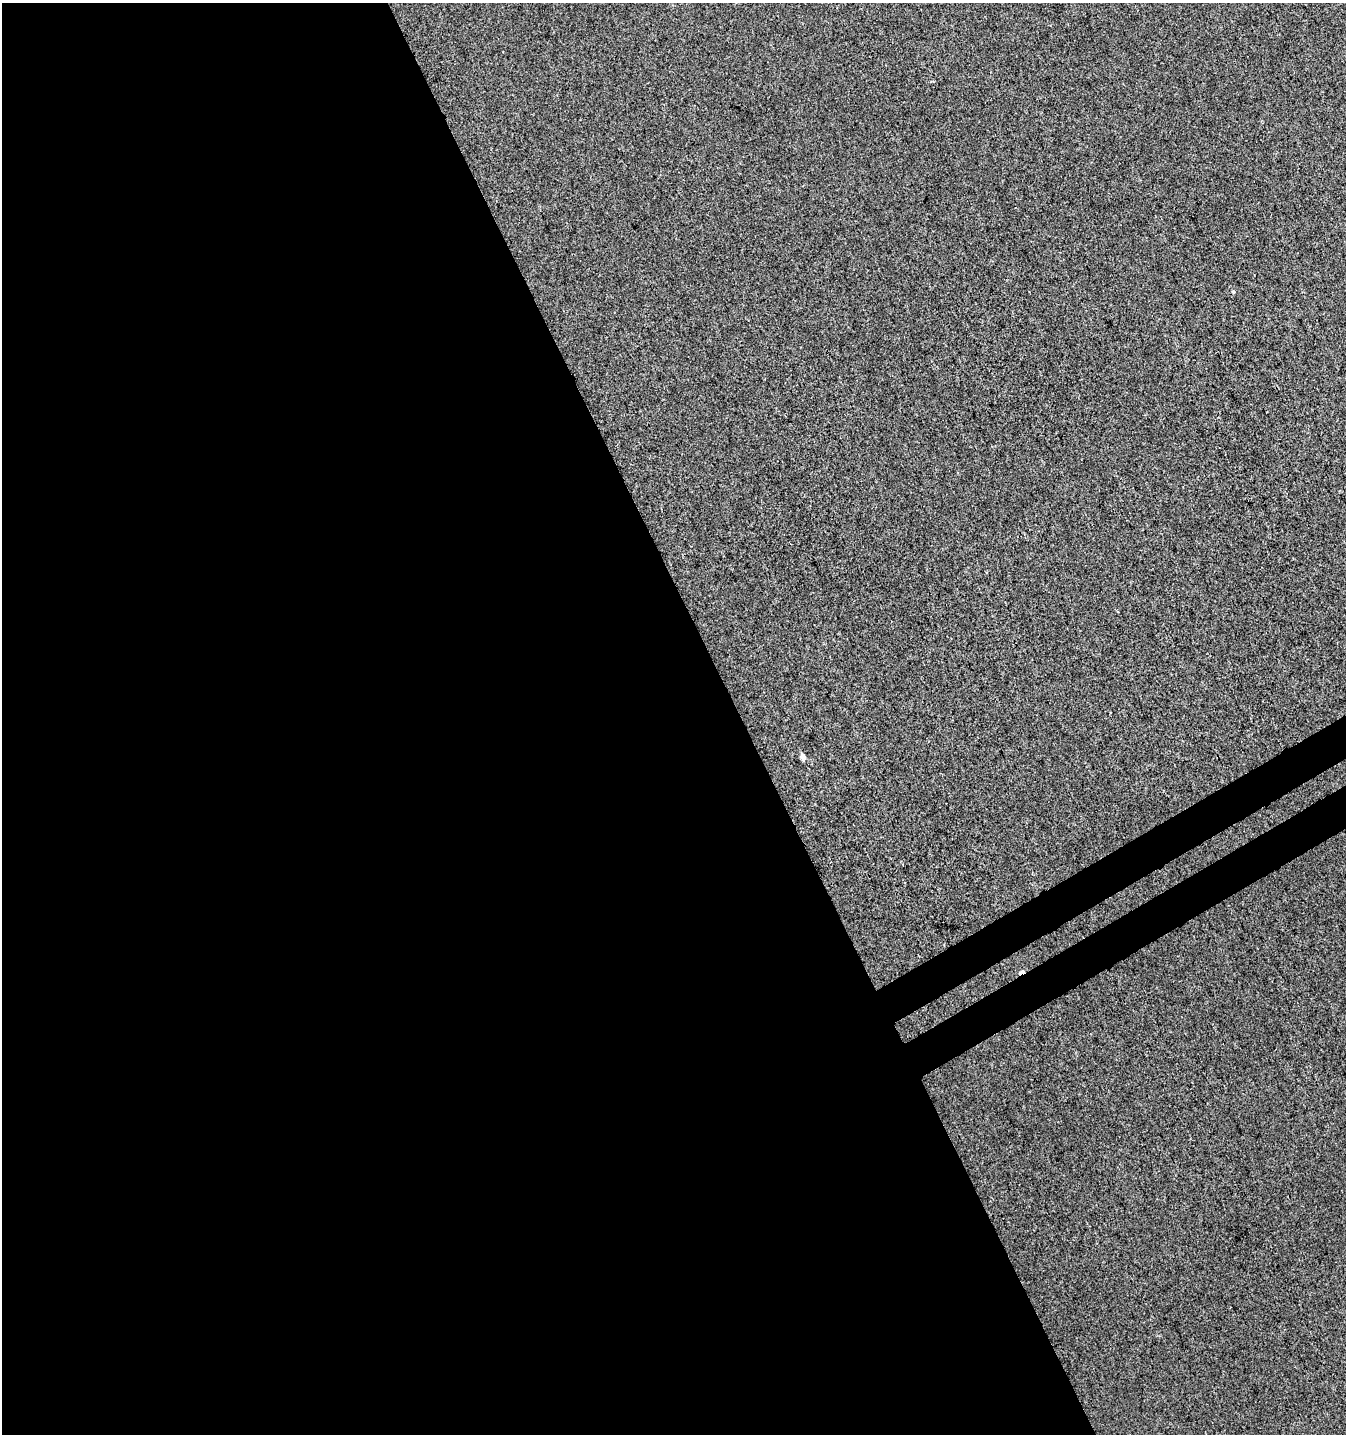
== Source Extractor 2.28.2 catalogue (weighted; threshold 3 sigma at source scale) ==
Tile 9 of 4 x 4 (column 1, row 3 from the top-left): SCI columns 191-1534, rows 1485-2916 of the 5696 x 5835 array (HDU 1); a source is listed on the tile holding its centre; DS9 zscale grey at full resolution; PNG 1348 x 1436 px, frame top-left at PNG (2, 3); no overlay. Shown black and unused: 57% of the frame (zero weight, under 3 of 4 exposures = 5% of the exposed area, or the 3 px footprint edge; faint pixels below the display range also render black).
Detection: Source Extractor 2.28.2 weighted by HDU 2 'WHT'; one run over the whole footprint, this tile lists its part. Background -4.85e-06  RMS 0.0049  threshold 0.0221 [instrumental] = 3 sigma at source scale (4.5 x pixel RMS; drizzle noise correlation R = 1.50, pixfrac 1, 0.0396/0.0396 arcsec/px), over >= 5 px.
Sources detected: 3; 1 cosmic-ray / hot-pixel residue — not listed; the other 2 listed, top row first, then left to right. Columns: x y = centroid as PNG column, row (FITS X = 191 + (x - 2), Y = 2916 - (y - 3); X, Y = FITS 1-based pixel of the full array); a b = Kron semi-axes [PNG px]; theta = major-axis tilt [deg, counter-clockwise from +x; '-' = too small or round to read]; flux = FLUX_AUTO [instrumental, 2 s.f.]
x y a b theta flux
1233 292 5 3 - 0.49
803 757 6 4 -75 2.7